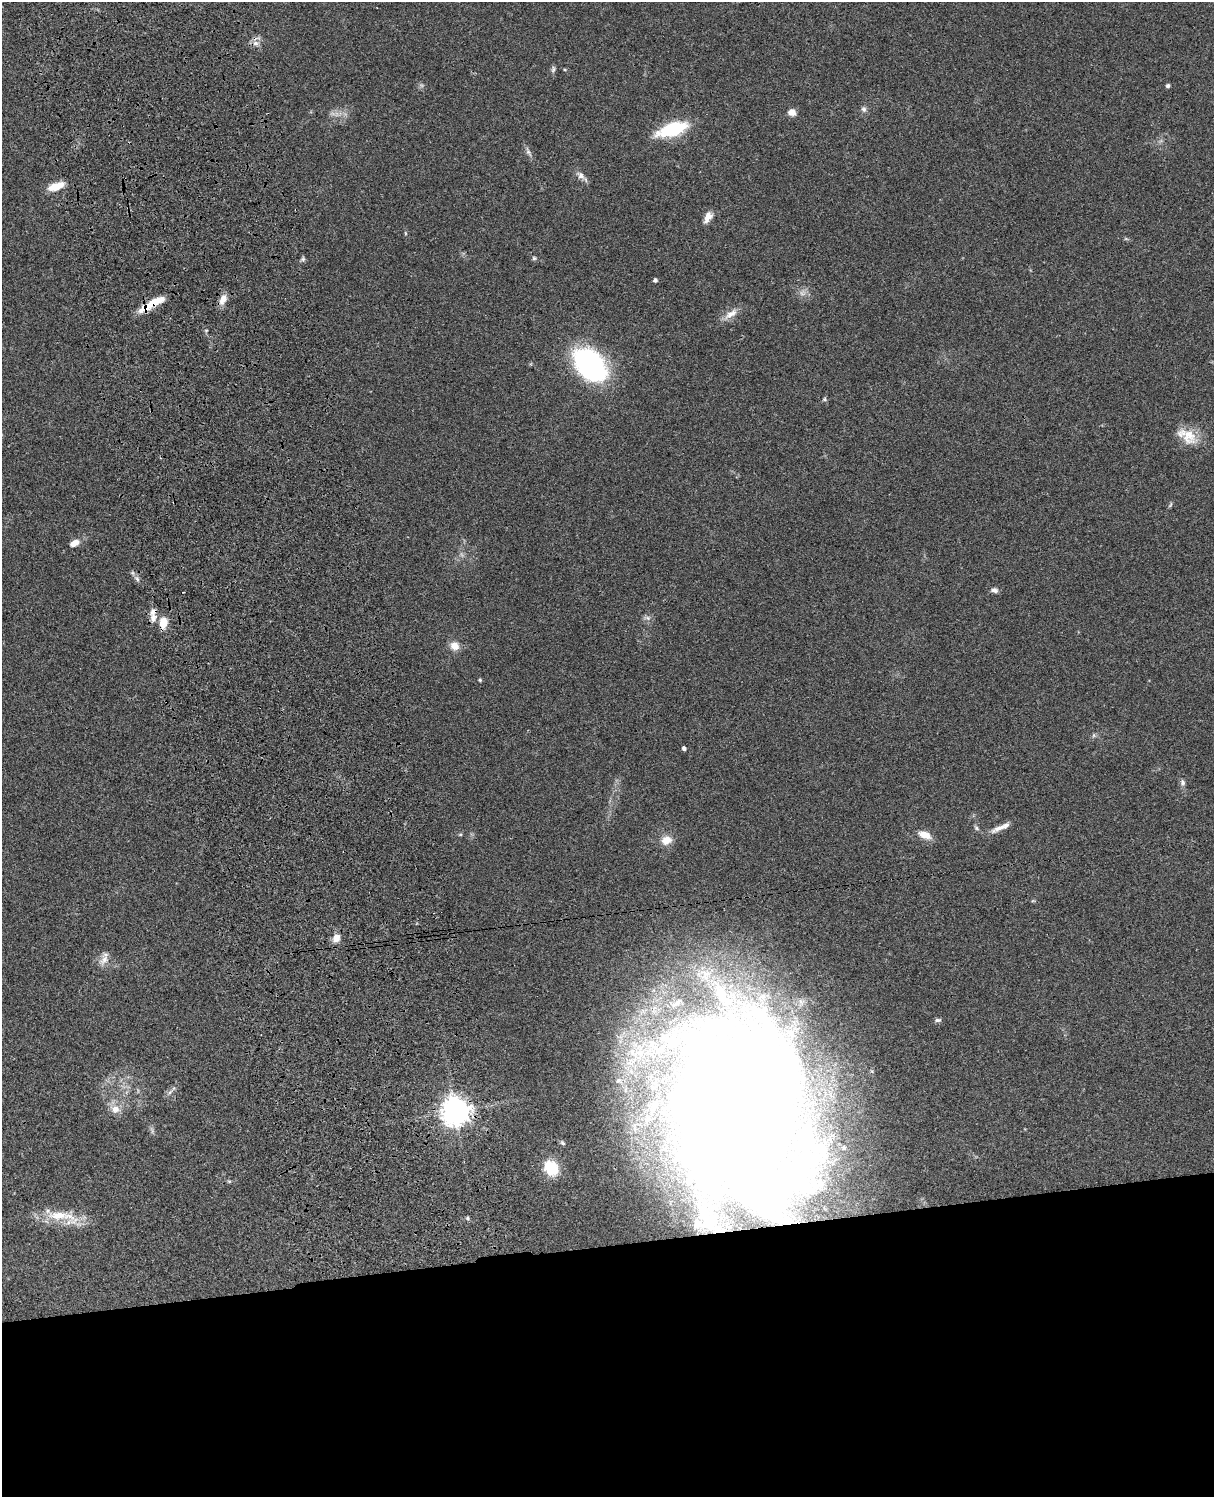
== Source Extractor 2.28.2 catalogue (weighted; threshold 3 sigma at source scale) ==
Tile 11 of 4 x 3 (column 3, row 3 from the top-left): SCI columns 2546-3757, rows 278-1772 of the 5088 x 4927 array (HDU 1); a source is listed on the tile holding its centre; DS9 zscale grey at full resolution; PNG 1216 x 1499 px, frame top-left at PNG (2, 2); no overlay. Shown black and unused: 17% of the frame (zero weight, under 3 of 4 exposures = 6% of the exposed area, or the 3 px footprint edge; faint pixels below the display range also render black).
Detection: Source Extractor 2.28.2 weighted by HDU 2 'WHT'; one run over the whole footprint, this tile lists its part. Background 0.0925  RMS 0.0062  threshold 0.0279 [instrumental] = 3 sigma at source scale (4.5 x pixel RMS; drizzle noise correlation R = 1.50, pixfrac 1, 0.05/0.05 arcsec/px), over >= 5 px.
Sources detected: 72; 1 too faint to see at this stretch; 5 inside a brighter object's white glare — not listed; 12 inside a brighter listed object's ellipse — not listed separately; the other 54 listed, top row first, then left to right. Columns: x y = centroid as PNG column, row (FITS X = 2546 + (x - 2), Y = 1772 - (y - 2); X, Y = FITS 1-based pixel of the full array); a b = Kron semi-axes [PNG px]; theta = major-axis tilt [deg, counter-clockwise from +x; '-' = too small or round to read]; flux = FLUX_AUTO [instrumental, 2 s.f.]
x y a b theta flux
255 43 9 6 -14 2.8
553 69 9 5 75 1.4
1168 86 5 4 - 1.4
864 109 7 7 - 1.8
792 112 7 6 - 5.3
672 129 31 12 18 36
528 152 14 5 -62 2.2
581 175 12 8 -45 3.2
56 186 19 8 20 9.2
708 217 14 8 61 4.4
405 233 5 3 - 0.56
1126 239 7 4 -18 0.82
534 258 5 5 - 0.97
303 259 6 5 - 1.2
655 280 4 4 - 1.8
223 300 15 8 64 4.8
154 302 22 9 27 11
731 314 22 8 34 5.9
206 330 6 3 18 0.57
590 365 43 28 -49 88
824 399 6 5 - 0.97
1189 436 23 18 -74 13
1170 505 9 3 60 0.94
74 543 11 7 26 5
137 579 10 5 -42 2.2
994 590 8 6 -9 2
183 592 3 2 - 0.6
153 618 12 8 -86 4.1
647 618 8 5 -20 1.8
163 623 10 7 88 11
454 646 10 9 - 5.8
480 680 4 3 - 0.96
1094 735 6 4 71 0.96
684 748 4 4 - 2
1182 782 8 6 -80 1.8
976 828 7 5 -29 1.2
999 828 24 7 23 5.8
460 834 5 4 - 0.75
924 835 16 8 -22 6.8
666 840 14 11 24 6.6
336 938 12 10 59 4.8
104 959 17 10 56 5
938 1020 9 5 0 1.4
619 1080 10 6 -29 2.7
170 1092 7 4 45 1.6
115 1109 14 12 -19 6.5
455 1111 9 9 - 770
737 1112 164 103 -79 1300
563 1143 7 5 -49 1.3
844 1147 5 4 - 0.81
551 1168 14 12 -59 22
229 1181 5 5 - 0.78
58 1215 32 13 -4 18
467 1218 5 5 - 0.93
Overlapping masked pixels (flux is a lower limit): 5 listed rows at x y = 154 302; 137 579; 163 623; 455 1111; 737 1112